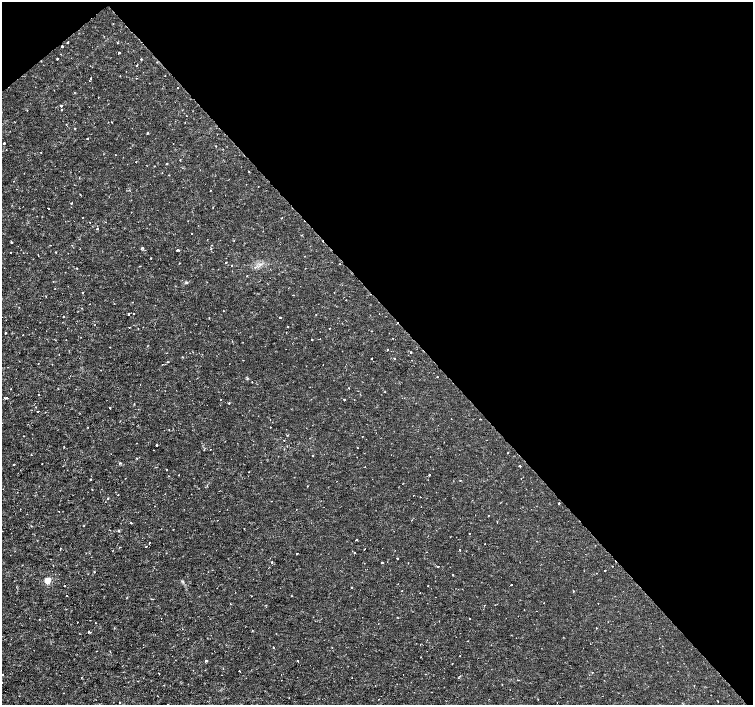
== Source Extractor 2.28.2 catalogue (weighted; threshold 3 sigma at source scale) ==
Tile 3 of 4 x 4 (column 3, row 1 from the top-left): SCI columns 3009-4510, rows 4426-5830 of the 6012 x 5975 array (HDU 1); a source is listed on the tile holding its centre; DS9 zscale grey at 2 x 2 block average (1 PNG px = mean of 2 x 2 image px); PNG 755 x 707 px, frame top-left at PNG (2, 2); no overlay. Shown black and unused: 44% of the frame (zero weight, under 2 of 3 exposures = <1% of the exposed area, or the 3 px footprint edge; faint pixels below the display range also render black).
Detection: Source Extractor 2.28.2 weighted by HDU 2 'WHT'; one run over the whole footprint, this tile lists its part. Background 3.55e-06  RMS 8.1e-04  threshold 0.00366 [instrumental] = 3 sigma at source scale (4.5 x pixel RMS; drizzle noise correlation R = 1.50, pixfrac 1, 0.0396/0.0396 arcsec/px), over >= 5 px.
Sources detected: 152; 6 cosmic-ray / hot-pixel residue — not listed; the other 146 listed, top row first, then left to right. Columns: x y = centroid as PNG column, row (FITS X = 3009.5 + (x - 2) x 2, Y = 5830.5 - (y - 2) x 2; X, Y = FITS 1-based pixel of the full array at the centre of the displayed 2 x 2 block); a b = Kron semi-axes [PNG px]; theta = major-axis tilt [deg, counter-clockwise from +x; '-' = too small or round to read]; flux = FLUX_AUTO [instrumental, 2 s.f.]
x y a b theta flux
67 43 2 2 - 0.23
117 43 2 2 - 0.08
62 46 2 2 - 0.36
119 53 2 2 - 0.43
57 59 2 2 - 0.38
141 59 2 2 - 0.15
136 66 2 2 - 0.093
91 78 3 2 - 0.13
61 106 2 2 - 0.34
62 110 2 2 - 0.16
75 128 2 2 - 0.14
147 133 2 2 - 0.23
87 139 2 2 - 0.26
4 143 2 2 - 0.36
180 160 2 2 - 0.13
167 164 2 2 - 0.16
249 171 2 2 - 0.085
210 190 2 2 - 0.071
71 203 2 2 - 0.24
48 208 2 2 - 0.26
90 222 2 2 - 0.065
105 222 2 2 - 0.067
97 228 2 2 - 0.26
11 242 2 2 - 0.27
142 248 3 2 - 0.24
211 249 2 2 - 0.1
177 250 3 2 - 0.14
56 252 2 2 - 0.091
10 253 2 2 - 0.083
38 255 2 2 - 0.092
151 258 2 2 - 0.11
226 262 2 2 - 0.44
179 263 2 2 - 0.062
82 292 2 2 - 0.096
346 300 2 2 - 0.068
132 302 2 2 - 0.068
82 308 2 2 - 0.12
133 313 2 2 - 0.21
128 314 2 2 - 0.16
63 317 2 2 - 0.22
280 317 2 2 - 0.33
129 327 2 2 - 0.077
143 327 2 2 - 0.056
288 327 2 2 - 0.1
329 328 2 2 - 0.076
372 331 2 2 - 0.084
286 332 2 2 - 0.066
5 333 2 2 - 0.3
23 335 2 2 - 0.11
312 340 2 2 - 0.33
110 347 2 2 - 0.084
388 350 2 2 - 0.16
411 352 2 2 - 0.17
372 358 2 2 - 0.079
394 358 2 2 - 0.13
323 364 2 2 - 0.069
437 377 2 2 - 0.11
252 382 2 2 - 0.098
349 388 2 2 - 0.077
39 395 2 2 - 0.22
6 398 4 2 - 0.23
344 399 2 2 - 0.19
229 403 2 2 - 0.083
134 404 2 2 - 0.094
36 407 2 2 - 0.12
110 408 2 2 - 0.35
38 411 2 2 - 0.25
480 419 2 2 - 0.17
270 427 2 2 - 0.15
288 435 2 2 - 0.09
23 436 2 2 - 0.059
362 436 2 2 - 0.079
284 440 2 2 - 0.19
136 443 2 2 - 0.065
157 445 2 2 - 0.65
64 447 2 2 - 0.096
357 447 2 2 - 0.076
210 450 2 2 - 0.17
508 453 2 2 - 0.19
312 456 2 2 - 0.1
14 464 2 2 - 0.12
42 464 2 2 - 0.2
519 466 2 2 - 0.28
166 470 2 2 - 0.13
249 472 2 2 - 0.13
178 475 2 2 - 0.15
429 475 2 2 - 0.25
521 478 2 2 - 0.06
90 480 2 2 - 0.12
460 481 2 2 - 0.099
207 485 2 2 - 0.099
307 486 2 2 - 0.099
92 489 2 2 - 0.11
118 495 2 2 - 0.15
413 495 2 2 - 0.067
108 498 2 2 - 0.27
559 503 2 2 - 0.29
488 516 2 2 - 0.11
131 523 2 2 - 0.17
84 525 2 2 - 0.077
119 530 2 2 - 0.17
469 533 2 2 - 0.08
356 539 2 2 - 0.18
149 542 2 2 - 0.083
485 544 2 2 - 0.057
120 547 2 2 - 0.076
146 547 2 2 - 0.15
364 549 2 2 - 0.45
459 550 2 2 - 0.51
426 552 2 2 - 0.11
297 553 2 2 - 0.35
355 553 2 2 - 0.13
397 558 2 2 - 0.21
271 562 2 2 - 0.3
382 563 2 2 - 0.23
438 566 2 2 - 0.13
612 566 2 2 - 0.12
605 570 2 2 - 0.14
94 572 2 2 - 0.11
453 575 2 2 - 0.21
47 580 3 3 - 5.1
511 585 2 2 - 0.17
64 586 2 2 - 0.38
352 587 2 2 - 0.15
573 591 2 2 - 0.14
420 593 2 2 - 0.065
67 595 2 2 - 0.099
152 599 2 2 - 0.15
397 617 2 2 - 0.074
77 622 2 2 - 0.11
95 623 2 2 - 0.074
596 628 2 2 - 0.076
89 632 2 2 - 0.25
273 647 2 2 - 0.13
110 651 2 2 - 0.075
206 660 3 3 - 0.21
298 661 2 2 - 0.23
452 664 2 2 - 0.1
239 671 2 2 - 0.24
592 673 2 2 - 0.067
3 675 2 2 - 0.1
81 677 2 2 - 0.19
502 684 2 2 - 0.075
63 693 2 2 - 0.082
119 702 2 2 - 0.087
168 704 2 2 - 0.1
Overlapping masked pixels (flux is a lower limit): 1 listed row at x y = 62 46
Isophote crosses this tile's border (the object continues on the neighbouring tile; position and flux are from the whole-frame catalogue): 1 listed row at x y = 168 704
Diffuse or blended objects may show on this block-average render without a row.